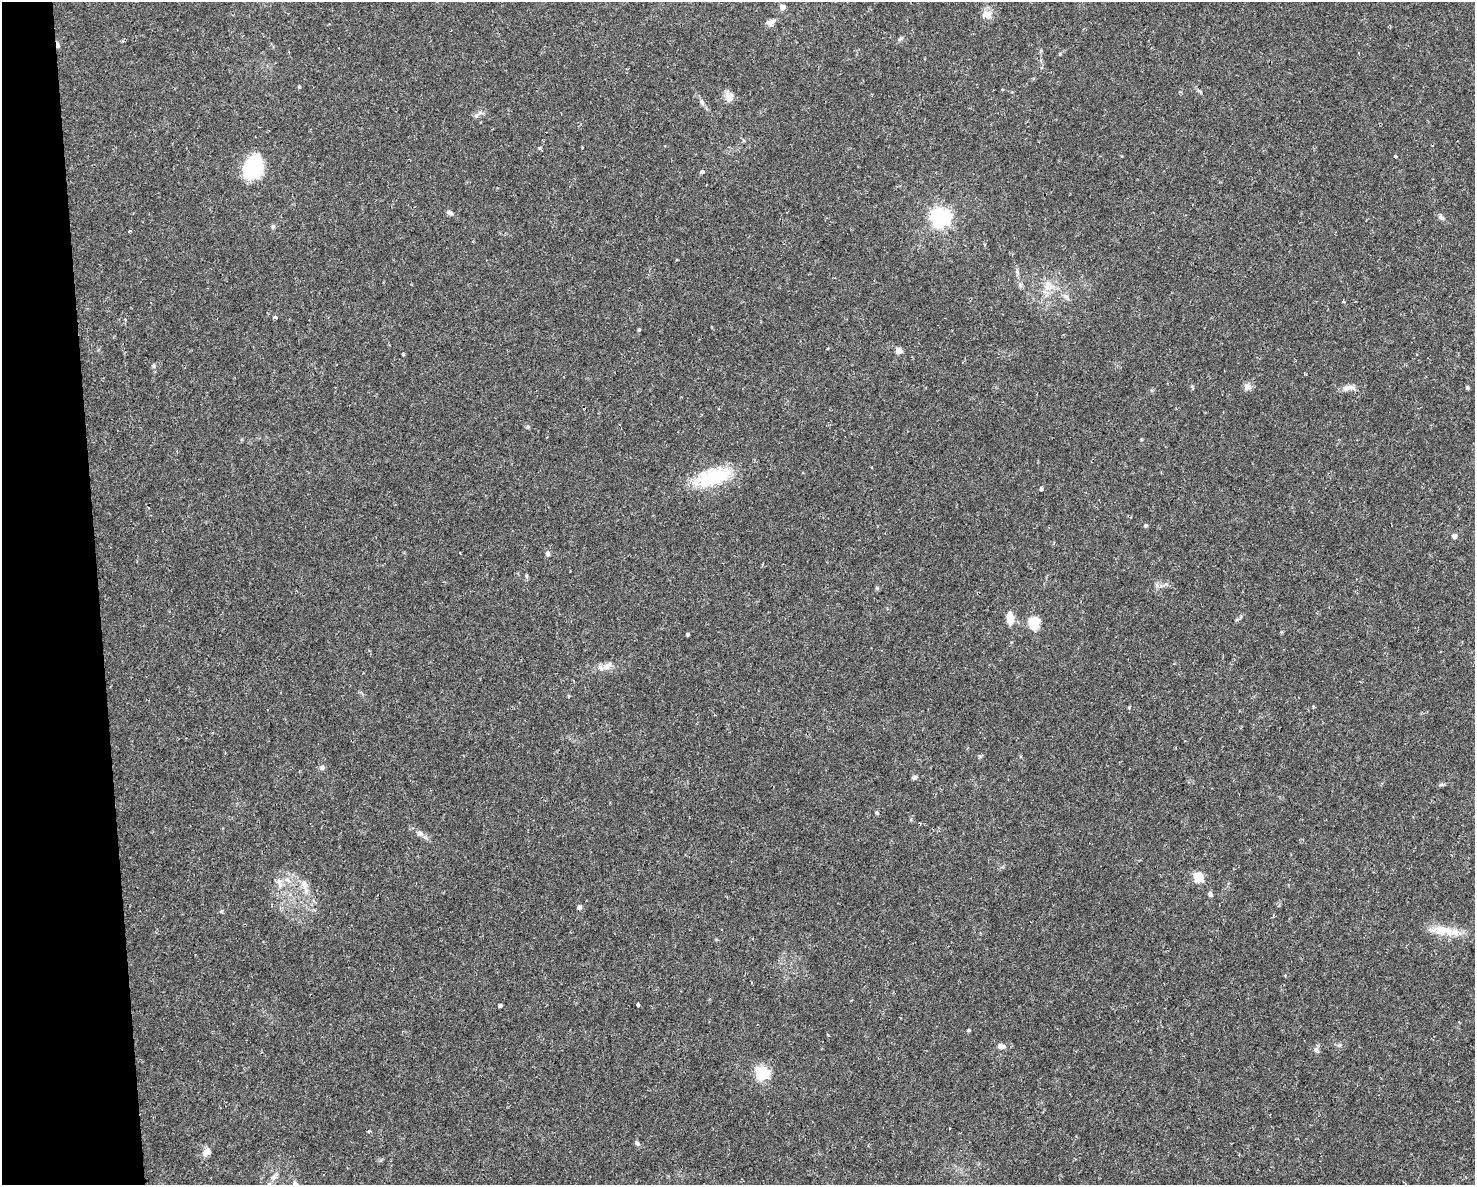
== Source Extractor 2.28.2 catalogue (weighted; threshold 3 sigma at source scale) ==
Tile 4 of 3 x 4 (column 1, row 2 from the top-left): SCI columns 62-1534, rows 2368-3550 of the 4496 x 4734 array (HDU 1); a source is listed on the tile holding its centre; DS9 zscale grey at full resolution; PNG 1477 x 1187 px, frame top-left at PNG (2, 2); no overlay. Shown black and unused: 7% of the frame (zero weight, under 2 of 3 exposures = <1% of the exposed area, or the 3 px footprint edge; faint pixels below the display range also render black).
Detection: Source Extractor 2.28.2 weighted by HDU 2 'WHT'; one run over the whole footprint, this tile lists its part. Background 0.0143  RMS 0.0026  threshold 0.0117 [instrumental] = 3 sigma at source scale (4.5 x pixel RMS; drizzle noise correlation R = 1.50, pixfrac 1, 0.0396/0.0396 arcsec/px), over >= 5 px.
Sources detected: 70; all 70 listed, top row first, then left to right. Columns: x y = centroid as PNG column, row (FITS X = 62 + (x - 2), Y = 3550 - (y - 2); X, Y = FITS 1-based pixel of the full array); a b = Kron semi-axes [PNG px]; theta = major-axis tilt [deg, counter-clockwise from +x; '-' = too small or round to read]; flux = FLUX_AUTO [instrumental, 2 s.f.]
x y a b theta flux
782 7 4 4 - 2.2
987 15 15 12 -2 2.2
770 22 12 7 21 1.1
900 39 6 4 20 0.41
58 45 9 4 -81 0.78
299 87 5 4 - 0.27
1199 91 9 3 -44 0.44
729 96 14 10 -68 2.1
701 101 8 6 -90 0.65
479 113 9 3 45 0.64
539 148 4 4 - 0.43
1395 156 3 3 - 0.67
253 168 21 14 65 29
702 172 4 3 - 3
450 213 9 6 -31 0.72
941 217 7 7 - 130
1441 218 9 5 -37 0.75
273 226 7 5 61 0.54
130 231 3 3 - 0.75
1017 272 10 5 -76 0.72
1048 284 14 7 -26 2.1
1066 297 13 5 -41 1
1343 301 3 3 - 0.44
275 317 4 3 - 1.4
639 330 4 3 - 0.3
899 351 5 5 - 3.9
403 354 4 3 - 1.2
153 366 6 4 -89 0.42
1248 386 11 8 -12 1.2
1467 387 4 4 - 0.49
1349 388 19 7 5 1.8
527 427 6 4 19 0.34
712 477 46 21 17 15
1041 489 3 3 - 2
1146 526 4 4 - 0.53
1454 536 5 5 - 1
548 553 7 5 -85 0.75
762 564 4 2 - 0.22
526 576 6 4 -88 0.38
1166 584 7 4 -33 0.56
877 588 6 4 -49 0.34
1010 619 12 6 -87 4.1
1237 619 6 4 19 0.35
1034 623 12 9 -81 7.7
688 634 4 3 - 0.5
607 665 18 8 38 2
1129 708 3 3 - 0.63
322 767 7 6 - 0.64
914 777 7 5 19 0.68
1442 785 8 4 0 0.45
877 813 5 4 - 0.42
420 834 11 7 -29 1.1
1198 877 5 5 - 15
279 883 16 7 -67 1.9
304 885 13 8 -63 2
1210 894 7 5 -68 0.66
579 907 5 4 - 0.96
221 911 5 4 - 0.37
1443 930 39 12 -6 5.9
638 1004 3 3 - 0.69
500 1005 4 4 - 0.76
969 1030 4 3 - 0.34
1001 1046 10 6 -11 1.3
1316 1049 8 6 -88 0.77
762 1073 6 6 - 38
369 1131 4 4 - 0.35
637 1143 7 5 -51 0.61
206 1152 11 7 56 2.1
274 1177 8 6 21 0.85
295 1184 7 6 - 0.69
Overlapping masked pixels (flux is a lower limit): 1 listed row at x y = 58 45
Isophote crosses this tile's border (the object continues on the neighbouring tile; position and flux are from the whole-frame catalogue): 1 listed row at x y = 295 1184